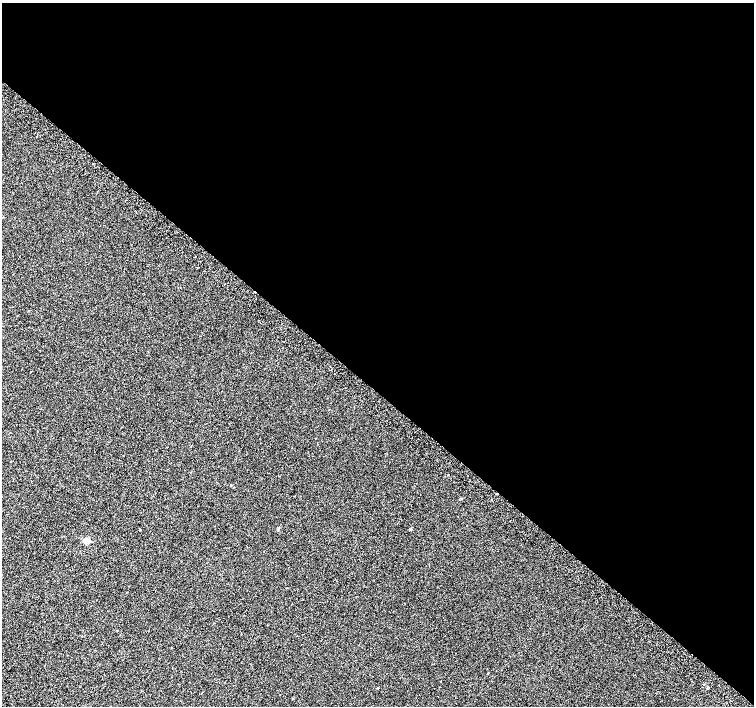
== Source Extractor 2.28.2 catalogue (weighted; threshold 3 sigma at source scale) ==
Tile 3 of 4 x 4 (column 3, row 1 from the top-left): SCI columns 3041-4543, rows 4487-5893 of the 6074 x 6092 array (HDU 1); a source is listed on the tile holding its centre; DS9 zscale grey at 2 x 2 block average (1 PNG px = mean of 2 x 2 image px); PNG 756 x 708 px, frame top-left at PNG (2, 3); no overlay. Shown black and unused: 55% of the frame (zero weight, under 2 of 3 exposures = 2% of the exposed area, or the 3 px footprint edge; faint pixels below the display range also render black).
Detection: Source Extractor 2.28.2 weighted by HDU 2 'WHT'; one run over the whole footprint, this tile lists its part. Background 0.00266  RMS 0.007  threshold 0.0315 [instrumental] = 3 sigma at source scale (4.5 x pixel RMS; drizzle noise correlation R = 1.50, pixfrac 1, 0.0396/0.0396 arcsec/px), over >= 5 px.
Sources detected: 13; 2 cosmic-ray / hot-pixel residue — not listed; the other 11 listed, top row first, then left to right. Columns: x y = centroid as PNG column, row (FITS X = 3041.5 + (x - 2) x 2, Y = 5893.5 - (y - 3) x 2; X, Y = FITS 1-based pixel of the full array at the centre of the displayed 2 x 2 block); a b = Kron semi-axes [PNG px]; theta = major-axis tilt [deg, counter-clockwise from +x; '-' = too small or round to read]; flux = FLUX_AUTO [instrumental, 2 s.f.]
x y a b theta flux
36 137 2 2 - 1.7
144 293 2 2 - 0.82
31 371 2 2 - 0.71
448 474 2 2 - 2.7
231 485 2 2 - 0.88
410 529 2 2 - 2.2
140 530 2 2 - 1.1
86 541 3 3 - 39
378 688 2 2 - 1.2
708 688 2 2 - 2.6
293 699 2 2 - 0.51
Diffuse or blended objects may show on this block-average render without a row.